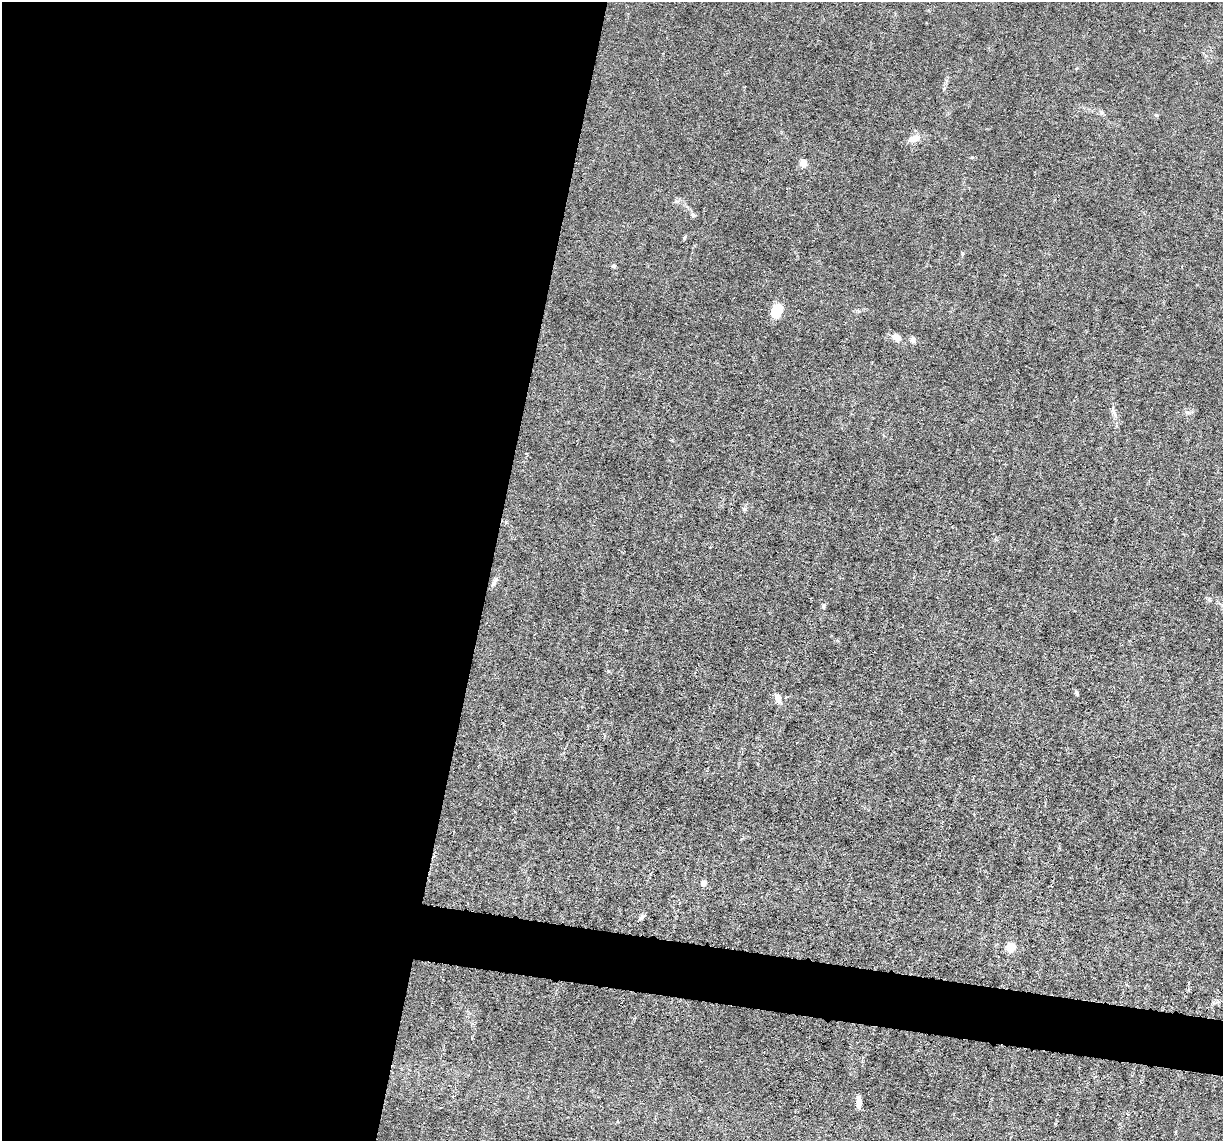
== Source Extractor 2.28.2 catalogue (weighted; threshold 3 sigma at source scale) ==
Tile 5 of 4 x 4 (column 1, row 2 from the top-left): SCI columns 1-1221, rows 2514-3652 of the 4883 x 4908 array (HDU 1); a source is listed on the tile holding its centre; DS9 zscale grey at full resolution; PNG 1225 x 1143 px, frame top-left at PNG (2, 2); no overlay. Shown black and unused: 43% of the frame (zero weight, under 3 of 6 exposures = <1% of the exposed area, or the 3 px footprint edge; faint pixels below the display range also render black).
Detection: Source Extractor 2.28.2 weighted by HDU 2 'WHT'; one run over the whole footprint, this tile lists its part. Background 0.0122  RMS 0.0026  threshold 0.0108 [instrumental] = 3 sigma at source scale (4.09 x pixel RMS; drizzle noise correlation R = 1.36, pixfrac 0.8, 0.05/0.05 arcsec/px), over >= 5 px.
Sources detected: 21; all 21 listed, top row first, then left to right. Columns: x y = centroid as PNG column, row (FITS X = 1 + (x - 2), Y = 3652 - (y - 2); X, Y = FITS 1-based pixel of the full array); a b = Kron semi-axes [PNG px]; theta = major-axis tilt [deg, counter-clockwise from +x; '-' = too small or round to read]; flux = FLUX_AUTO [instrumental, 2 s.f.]
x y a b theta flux
1156 115 5 4 - 0.4
913 138 15 8 20 2.6
803 163 5 5 - 5
693 215 7 5 -71 0.56
684 238 6 4 73 0.35
962 253 5 4 - 0.36
614 266 6 4 -2 0.43
777 310 12 8 60 9
897 337 11 7 -28 2.3
913 340 8 6 -80 1
1187 412 7 5 -44 0.66
1114 413 15 3 -71 0.93
494 582 14 5 66 1.1
823 606 6 5 - 0.43
1076 693 5 4 - 0.56
777 698 12 8 -73 1.8
704 883 4 4 - 2.8
641 917 9 5 48 0.57
1011 947 5 5 - 16
453 1096 4 3 - 0.23
859 1102 14 5 88 1.6
Unlisted compact peaks at least as high as the median listed source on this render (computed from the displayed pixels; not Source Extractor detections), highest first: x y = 1209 599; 744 509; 608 671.